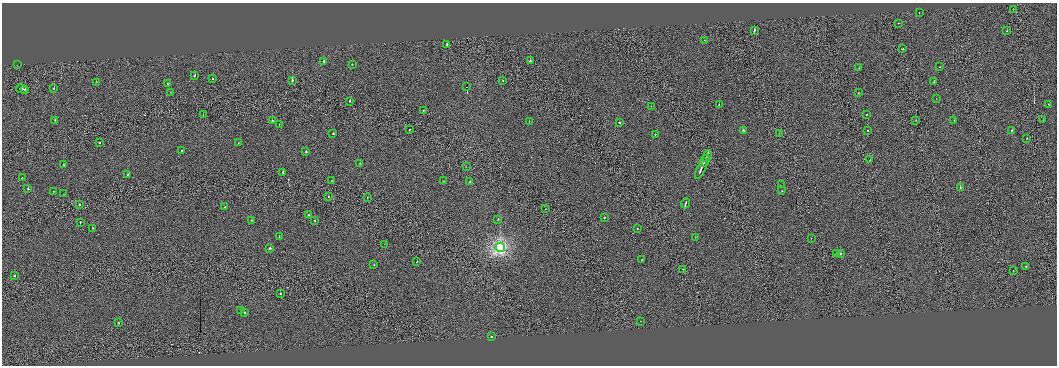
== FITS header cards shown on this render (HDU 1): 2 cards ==
NAXIS1  =                 2110
NAXIS2  =                  727

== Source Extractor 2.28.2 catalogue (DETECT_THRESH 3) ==
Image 2110 x 727 px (HDU 1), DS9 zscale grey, zoomed out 1/2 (1 PNG px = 2 x 2 image px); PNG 1059 x 368 px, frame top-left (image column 2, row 726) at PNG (2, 3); each listed source drawn as its Kron ellipse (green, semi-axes under 4 px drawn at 4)
Background 0.0321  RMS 1.7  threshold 5.01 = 3 sigma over >= 5 px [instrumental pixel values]
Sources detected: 121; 12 cannot appear on this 1/2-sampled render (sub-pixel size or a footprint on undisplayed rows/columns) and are neither listed nor drawn; the other 109 listed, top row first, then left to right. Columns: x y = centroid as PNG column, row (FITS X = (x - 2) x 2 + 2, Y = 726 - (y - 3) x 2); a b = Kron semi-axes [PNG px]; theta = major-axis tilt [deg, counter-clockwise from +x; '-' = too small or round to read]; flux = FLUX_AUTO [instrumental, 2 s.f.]
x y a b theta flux
1013 9 2 1 - 870
919 12 2 1 - 290
898 23 2 1 - 440
754 31 4 2 - 2900
1007 31 2 2 - 720
705 40 2 1 - 340
447 44 2 2 - 2900
902 49 2 1 - 5700
323 61 2 2 - 1000
530 61 2 2 - 2500
352 64 2 1 - 1100
17 65 2 1 - 810
940 67 2 2 - 960
859 68 2 2 - 710
195 75 2 2 - 1900
213 79 2 2 - 1000
292 80 2 2 - 3800
503 81 2 2 - 980
96 82 2 2 - 710
934 82 3 2 - 3800
167 83 2 2 - 660
467 87 2 1 - 220000
54 88 2 2 - 850
22 89 6 2 -10 3400
25 89 3 2 - 2700
171 92 2 2 - 270
859 93 2 2 - 1700
936 99 2 2 - 490
350 101 2 2 - 1500
1049 104 2 2 - 880
719 105 2 2 - 1500
651 106 2 2 - 400
423 111 2 2 - 1100
866 114 2 2 - 1700
203 115 2 1 - 1200
1043 119 2 1 - 390
55 120 2 2 - 2000
916 120 2 1 - 800
954 120 2 2 - 430
272 121 2 2 - 3400
529 121 2 1 - 1100
619 122 2 2 - 2300
279 124 2 1 - 430
410 129 2 1 - 1200
743 130 2 2 - 1900
868 130 2 1 - 1500
1012 131 2 2 - 1800
779 133 2 1 - 390
333 134 2 2 - 900
655 135 2 2 - 1200
1027 139 2 1 - 770
99 143 2 1 - 530
238 143 2 2 - 470
182 150 2 2 - 770
306 152 2 2 - 1800
707 156 6 1 66 7300
870 160 2 1 - 620
705 161 6 2 64 6000
360 163 2 2 - 710
63 165 2 2 - 940
466 166 2 1 - 560
701 169 11 2 64 12000
283 172 2 2 - 1700
127 175 3 2 - 2500
22 178 2 2 - 1100
332 181 2 1 - 640
443 181 2 1 - 400
469 182 2 2 - 1500
781 185 2 1 - 3000
960 187 2 2 - 2900
28 189 2 2 - 1400
782 190 2 1 - 940
53 191 2 1 - 950
64 194 2 1 - 3200
328 196 2 2 - 880
367 197 2 1 - 800
686 203 5 2 - 7000
79 205 2 1 - 3900
225 207 2 2 - 720
545 209 2 1 - 600
309 215 2 2 - 1500
604 217 2 2 - 1100
498 219 2 2 - 840
251 220 2 2 - 970
314 221 2 2 - 460
80 222 2 2 - 1100
92 228 2 2 - 1600
637 229 2 1 - 600
279 237 2 2 - 1200
695 237 2 2 - 1500
811 238 2 2 - 530
385 244 2 1 - 970
500 247 5 4 - 88000
270 248 2 2 - 5700
840 253 2 1 - 2200
836 254 2 2 - 2000
642 259 2 2 - 1100
417 262 2 2 - 690
374 265 2 2 - 490
1026 266 2 2 - 830
683 269 2 2 - 1000
1013 271 2 1 - 460
15 276 2 2 - 1100
280 293 2 2 - 2800
240 310 2 1 - 430
244 313 2 2 - 840
640 321 2 1 - 640
119 323 2 2 - 1600
491 337 2 2 - 1200
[12 sub-pixel or undisplayed-footprint detections neither listed nor drawn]